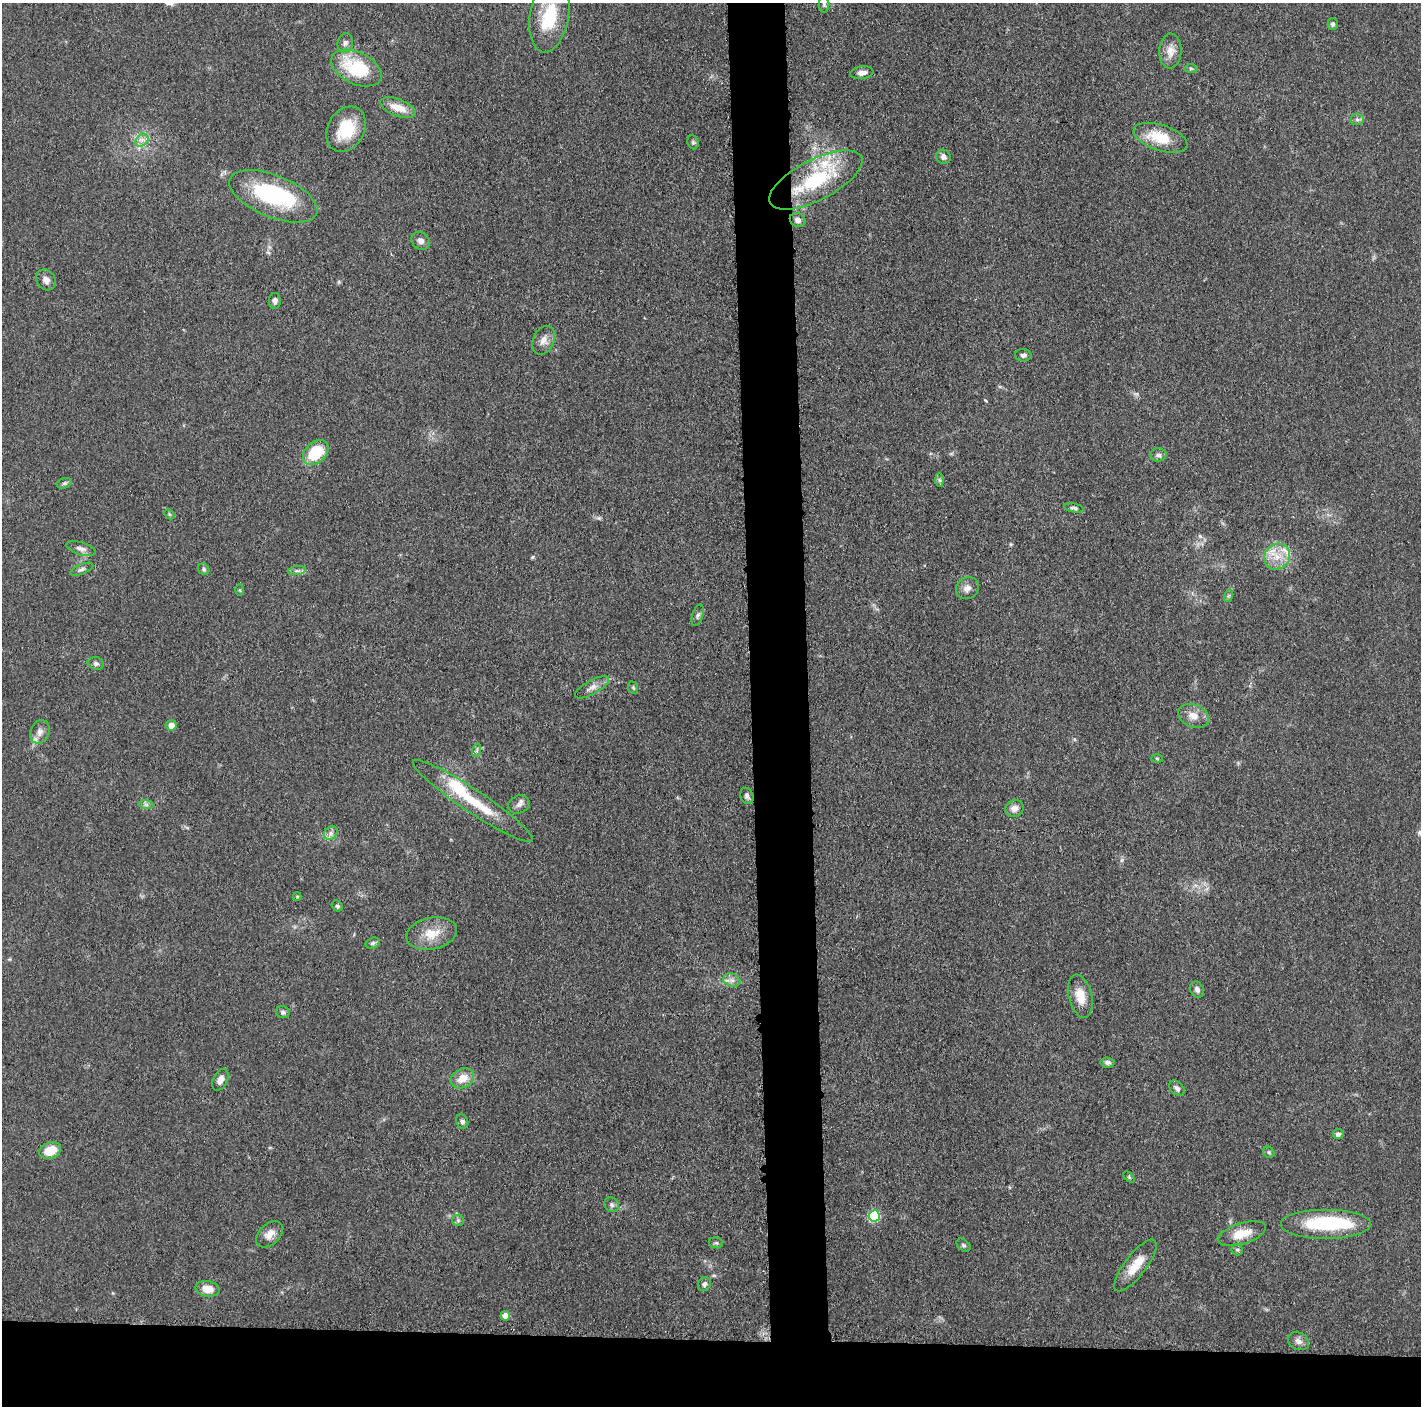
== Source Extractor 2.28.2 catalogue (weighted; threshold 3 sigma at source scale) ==
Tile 8 of 3 x 3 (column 2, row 3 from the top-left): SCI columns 1426-2844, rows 18-1421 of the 4272 x 4249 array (HDU 1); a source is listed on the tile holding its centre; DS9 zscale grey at full resolution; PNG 1423 x 1408 px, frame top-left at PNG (2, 3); each listed source drawn as its Kron ellipse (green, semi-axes under 4 px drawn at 4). Shown black and unused: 9% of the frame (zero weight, under 3 of 5 exposures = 1% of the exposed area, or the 3 px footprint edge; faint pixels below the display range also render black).
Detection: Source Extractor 2.28.2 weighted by HDU 2 'WHT'; one run over the whole footprint, this tile lists its part. Background 0.0487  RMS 0.0052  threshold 0.0236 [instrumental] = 3 sigma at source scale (4.5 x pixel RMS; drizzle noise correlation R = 1.50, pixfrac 1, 0.05/0.05 arcsec/px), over >= 5 px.
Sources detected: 90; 2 inside a brighter object's white glare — neither listed nor drawn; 5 inside a brighter listed object's ellipse — not listed separately; the other 83 listed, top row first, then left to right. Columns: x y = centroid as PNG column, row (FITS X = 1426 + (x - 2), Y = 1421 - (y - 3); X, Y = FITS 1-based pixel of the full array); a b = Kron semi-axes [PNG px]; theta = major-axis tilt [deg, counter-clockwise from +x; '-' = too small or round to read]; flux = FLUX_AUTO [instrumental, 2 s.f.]
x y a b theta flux
824 4 8 5 -89 1.1
549 15 37 19 80 27
1333 24 6 5 - 1.1
345 43 9 7 77 2.2
1170 51 17 11 86 5.6
356 68 27 16 -25 31
1191 68 6 4 -1 0.82
862 73 11 6 8 3.1
398 108 19 8 -20 8.2
1357 119 6 6 - 1.4
346 129 24 18 60 19
1160 138 28 12 -18 17
142 140 7 5 45 2.2
693 142 7 5 -69 0.98
944 157 7 7 - 2.2
816 180 51 20 27 41
273 196 47 21 -22 56
798 220 8 6 -25 2.1
420 241 10 8 -43 2.7
46 280 11 9 -54 3.1
275 301 8 6 -89 2
544 340 15 10 65 4.2
1023 355 8 6 -3 1.9
316 453 15 10 44 24
1158 455 8 6 1 1.8
940 480 6 4 -88 1
64 483 8 5 19 1
1074 508 10 4 -10 1.2
169 514 6 4 -46 0.69
81 549 15 6 -15 2.6
1277 557 13 12 - 8.4
82 569 12 5 22 1.6
204 569 6 5 - 0.95
297 571 9 4 7 1.5
967 588 12 10 37 3.4
240 590 5 4 - 0.58
1228 596 6 4 71 0.93
698 615 11 5 72 1.5
96 663 8 6 -12 1.5
592 687 19 7 30 3.6
633 688 6 4 -68 0.81
1193 716 16 11 -20 5.7
171 725 5 5 - 3.7
40 732 12 9 69 3.4
477 750 7 4 72 0.95
1157 758 6 4 -2 0.62
747 796 8 6 -66 1.5
473 801 71 11 -34 24
519 804 11 8 20 2.6
146 805 7 4 -1 1.3
1014 808 9 8 - 3.5
331 833 7 6 - 1.9
297 897 4 4 - 0.6
337 906 6 5 - 1
432 934 25 16 11 11
373 943 7 5 17 1.1
732 980 9 6 -20 2.3
1197 990 8 6 -61 1.9
1080 996 22 11 -77 8.6
283 1012 7 6 - 1.2
1107 1062 7 5 -6 1.6
462 1078 12 9 26 7.2
220 1080 12 7 65 3.5
1177 1088 9 6 -46 2.1
462 1122 7 6 - 1.5
1338 1134 5 5 - 1.8
50 1151 11 8 20 10
1269 1152 6 5 - 0.83
1129 1177 6 4 -45 0.81
612 1205 8 7 - 1.6
874 1216 6 5 - 34
458 1220 6 5 - 1.1
1326 1224 45 15 0 41
269 1234 15 10 45 4.4
1242 1234 25 10 17 9.7
716 1243 7 5 -11 1
964 1245 8 5 -40 1.1
1237 1250 6 5 - 0.8
1135 1265 31 11 52 11
704 1284 7 6 - 1.6
208 1289 12 7 -9 7.4
505 1316 5 5 - 5.2
1298 1341 11 8 -27 2.6
Isophote crosses this tile's border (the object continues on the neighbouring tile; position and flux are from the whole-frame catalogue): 1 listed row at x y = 824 4